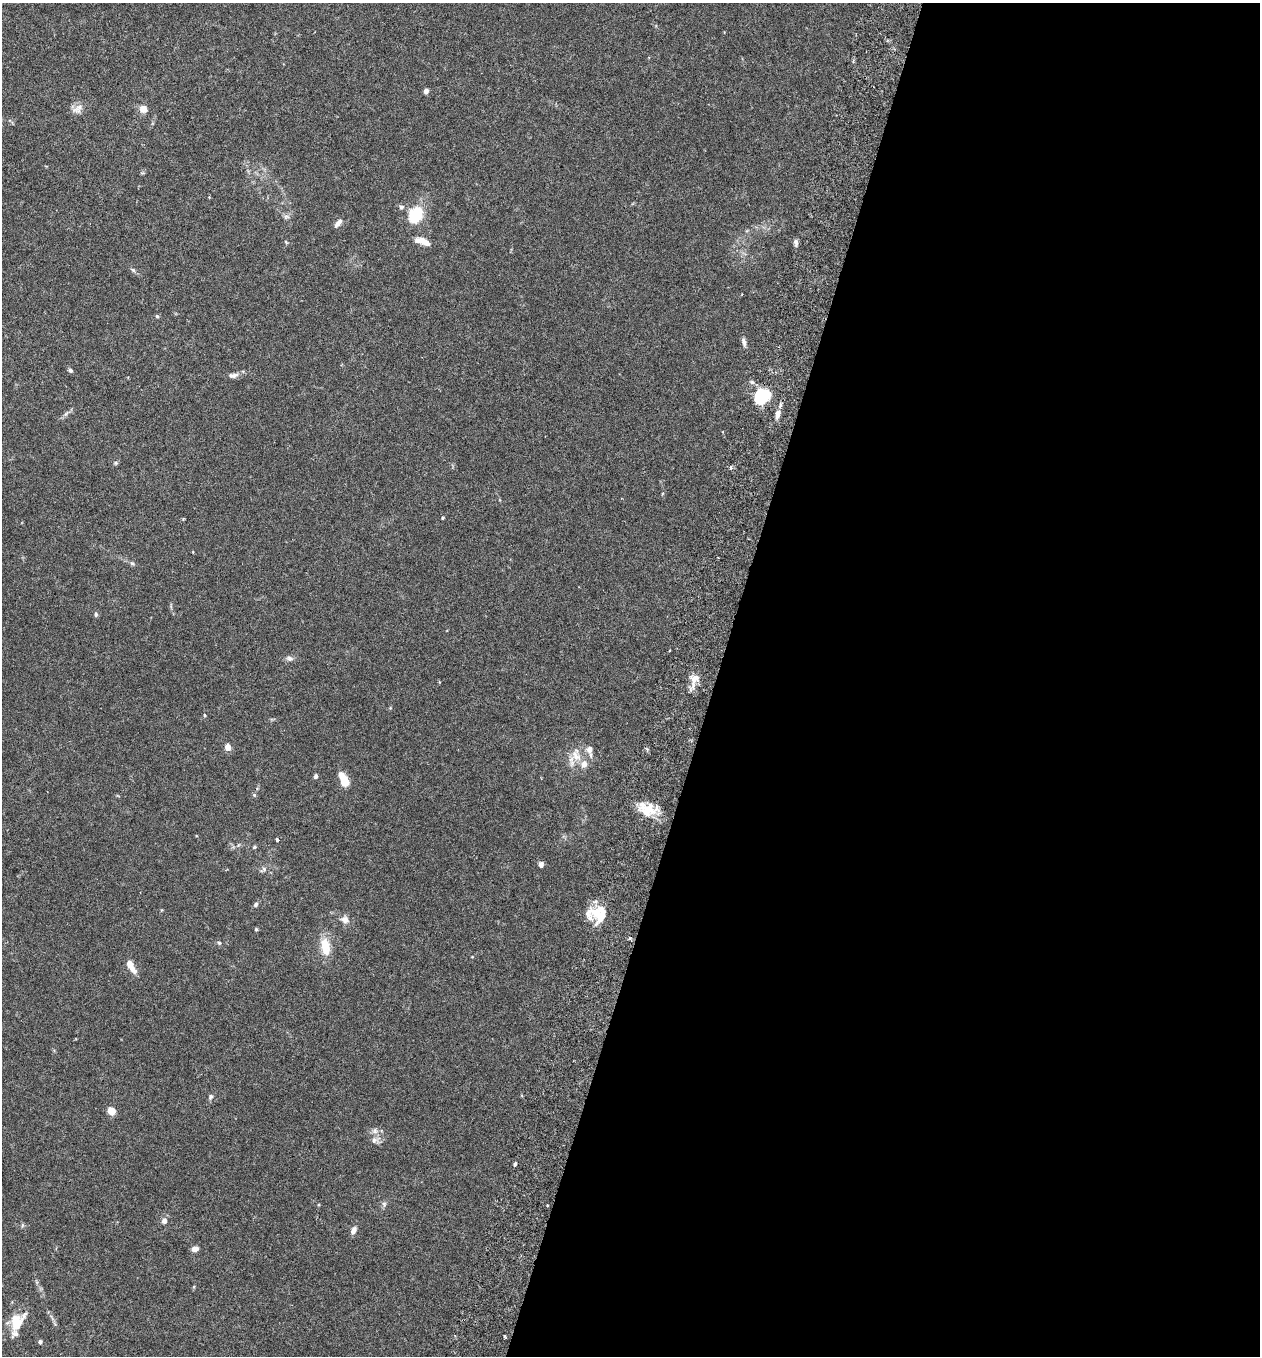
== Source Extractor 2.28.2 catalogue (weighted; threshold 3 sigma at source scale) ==
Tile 12 of 4 x 4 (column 4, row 3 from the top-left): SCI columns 3967-5224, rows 1383-2736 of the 5546 x 5470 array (HDU 1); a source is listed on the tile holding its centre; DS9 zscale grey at full resolution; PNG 1262 x 1358 px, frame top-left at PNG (2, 3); no overlay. Shown black and unused: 43% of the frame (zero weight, under 3 of 6 exposures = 3% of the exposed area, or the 3 px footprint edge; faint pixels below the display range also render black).
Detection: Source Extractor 2.28.2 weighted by HDU 2 'WHT'; one run over the whole footprint, this tile lists its part. Background 0.0169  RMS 0.002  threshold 0.00799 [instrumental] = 3 sigma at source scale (4.09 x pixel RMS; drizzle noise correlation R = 1.36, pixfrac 0.8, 0.05/0.05 arcsec/px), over >= 5 px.
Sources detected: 68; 1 cosmic-ray / hot-pixel residue — not listed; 7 inside a brighter listed object's ellipse — not listed separately; the other 60 listed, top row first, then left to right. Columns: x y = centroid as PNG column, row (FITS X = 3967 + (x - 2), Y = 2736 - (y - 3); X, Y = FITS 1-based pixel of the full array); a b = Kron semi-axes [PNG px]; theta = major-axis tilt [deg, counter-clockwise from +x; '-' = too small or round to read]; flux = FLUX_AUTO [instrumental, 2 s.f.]
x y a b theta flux
426 91 5 5 - 0.66
78 109 18 10 39 1.3
144 109 5 5 - 2.9
401 207 6 6 - 0.48
416 215 18 13 58 6.7
286 217 8 7 - 0.51
338 223 12 5 50 0.74
286 242 6 3 -45 0.19
425 242 16 8 -33 1.4
796 242 10 5 -83 0.54
133 270 6 5 - 0.33
157 316 5 5 - 0.24
744 342 11 5 -77 0.67
70 370 6 5 - 0.34
233 375 13 6 4 0.81
762 397 12 10 59 12
778 414 11 6 80 1.2
116 463 6 5 - 0.27
731 467 5 4 - 0.34
443 518 4 4 - 0.21
183 519 5 3 - 0.16
132 563 7 5 -42 0.35
96 614 7 5 -89 0.33
290 658 10 7 -13 0.6
694 679 20 11 69 1.8
204 715 5 3 - 0.17
228 747 7 6 - 1.3
589 749 10 7 85 1.1
576 756 18 11 -58 2.3
316 776 6 5 - 0.38
344 780 13 6 -67 4.5
254 795 5 4 - 0.22
648 810 21 14 19 4
277 840 5 4 - 0.31
254 847 6 4 24 0.22
541 864 7 5 -82 0.61
263 869 11 5 43 0.48
256 904 7 5 48 0.39
588 914 17 10 -77 1.7
602 915 26 12 72 3.3
345 920 11 10 - 1
256 929 4 4 - 0.2
219 943 5 4 - 0.25
325 946 24 12 -80 3.3
472 957 5 3 - 0.13
131 966 18 7 -59 1.9
210 1097 7 6 - 0.39
111 1111 5 4 - 5.3
375 1131 8 8 - 0.69
375 1140 14 8 29 0.99
515 1164 5 4 - 0.29
384 1204 6 6 - 0.38
547 1205 3 2 - 0.16
164 1221 8 7 - 0.73
22 1225 6 4 -72 0.26
353 1230 8 6 66 1
195 1249 7 5 5 0.96
17 1326 38 11 53 3
504 1336 3 2 - 0.25
40 1342 5 5 - 0.44
Overlapping masked pixels (flux is a lower limit): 1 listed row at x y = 762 397